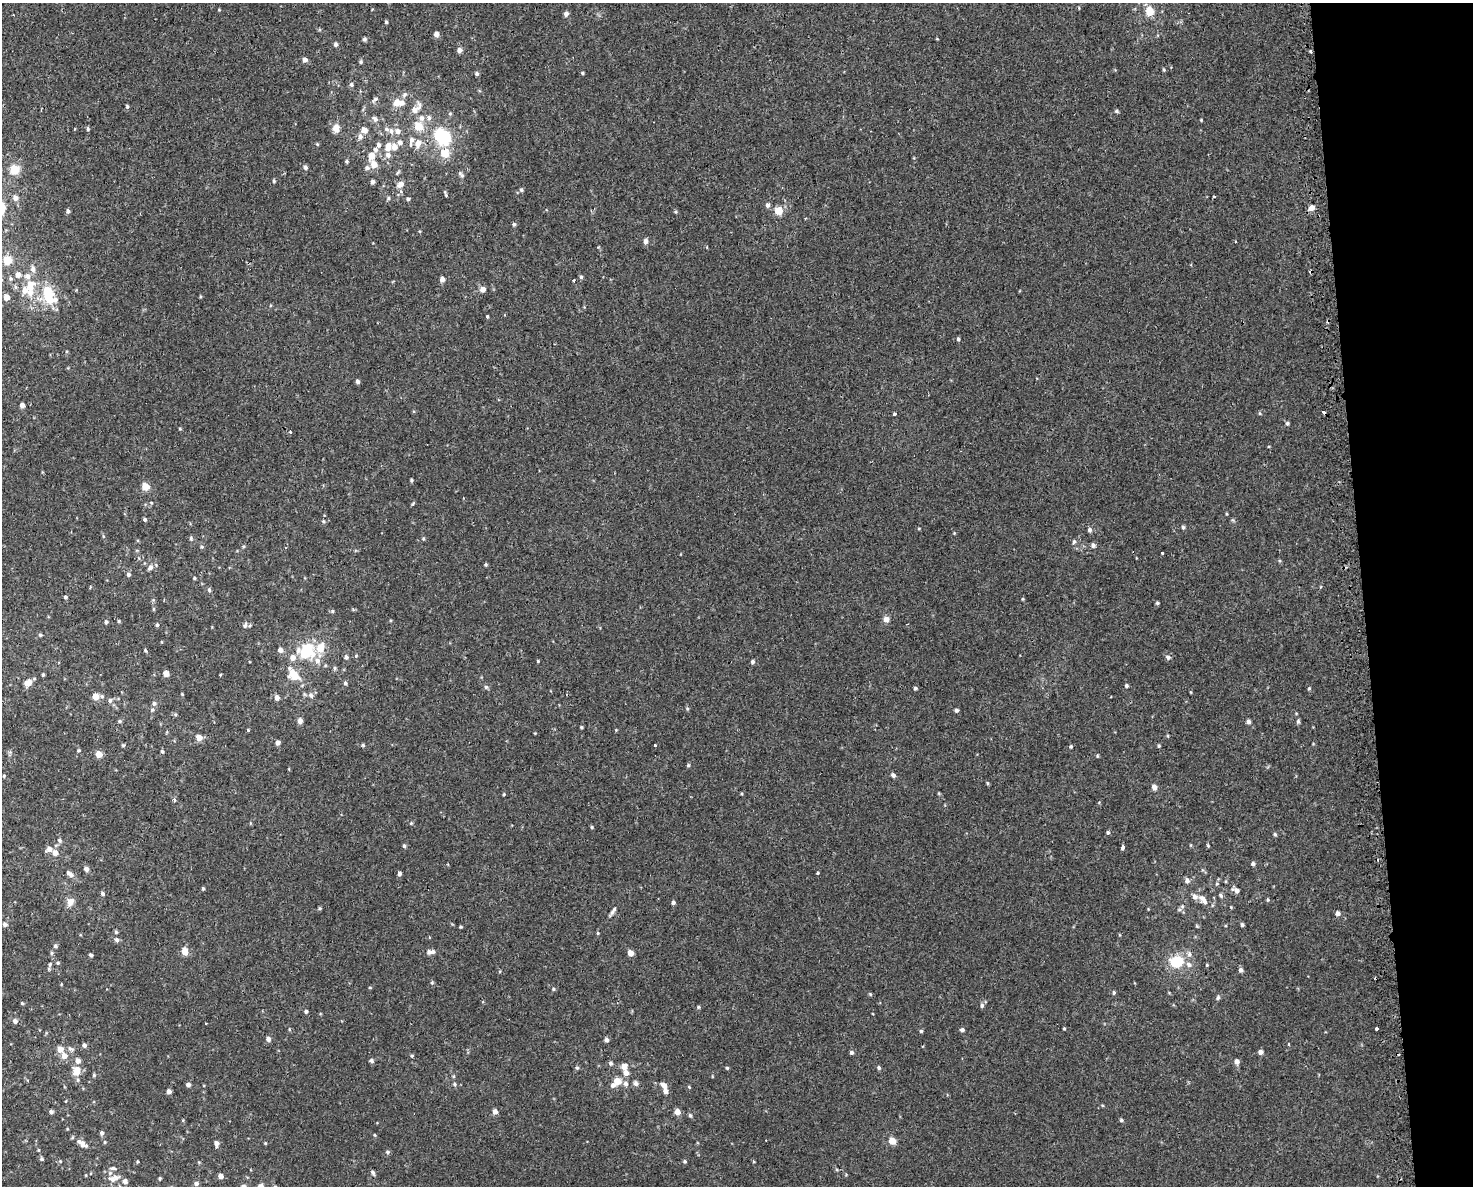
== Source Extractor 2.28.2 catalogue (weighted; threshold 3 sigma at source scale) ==
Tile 9 of 3 x 4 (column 3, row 3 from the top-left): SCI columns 3036-4506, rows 1223-2406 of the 4556 x 4811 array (HDU 1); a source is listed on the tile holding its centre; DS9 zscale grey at full resolution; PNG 1475 x 1188 px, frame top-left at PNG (2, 3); no overlay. Shown black and unused: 8% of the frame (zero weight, under 2 of 3 exposures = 3% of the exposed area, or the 3 px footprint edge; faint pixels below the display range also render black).
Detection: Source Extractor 2.28.2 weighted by HDU 2 'WHT'; one run over the whole footprint, this tile lists its part. Background 5.66e-04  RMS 0.0026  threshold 0.0117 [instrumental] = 3 sigma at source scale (4.5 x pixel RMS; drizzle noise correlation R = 1.50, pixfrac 1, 0.0396/0.0396 arcsec/px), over >= 5 px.
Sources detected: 304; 3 inside a brighter object's white glare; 6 cosmic-ray / hot-pixel residue — not listed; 21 inside a brighter listed object's ellipse — not listed separately; the other 274 listed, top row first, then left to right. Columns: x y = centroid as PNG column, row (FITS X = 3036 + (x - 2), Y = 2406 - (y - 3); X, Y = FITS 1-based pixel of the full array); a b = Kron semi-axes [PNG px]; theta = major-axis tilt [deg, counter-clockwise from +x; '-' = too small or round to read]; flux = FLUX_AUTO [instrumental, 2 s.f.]
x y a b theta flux
1149 11 6 6 - 5.8
566 14 5 4 - 1.1
386 22 4 4 - 0.32
436 34 5 5 - 1.2
364 39 5 5 - 0.56
336 44 6 5 - 0.58
459 50 5 5 - 1.2
1310 51 4 3 - 0.29
305 60 5 5 - 1.2
361 62 5 5 - 0.39
1164 70 5 3 - 0.29
582 73 4 4 - 0.31
477 74 5 4 - 0.49
351 84 6 6 - 0.5
405 95 9 6 51 0.73
375 99 9 5 42 0.75
397 103 8 7 - 2.7
127 106 5 4 - 0.35
414 109 10 9 - 1.6
1117 111 6 4 -3 0.38
450 114 5 4 - 0.36
422 118 8 7 - 1.2
429 118 8 6 88 0.89
375 119 9 7 -43 0.95
1201 120 3 3 - 0.21
418 126 6 6 - 6
336 128 9 7 78 2.1
88 129 5 4 - 0.35
387 129 7 5 -17 0.62
364 130 5 5 - 2.5
398 131 7 7 - 1.3
439 134 17 10 -83 11
360 136 8 6 90 1.1
411 140 13 7 74 1.3
400 142 6 6 - 1
418 143 9 7 68 2.1
317 144 5 3 - 0.24
388 146 9 7 76 2.2
375 150 7 6 - 0.88
445 153 9 8 - 4.1
371 156 6 5 - 3
347 161 5 4 - 0.34
374 164 7 6 - 2.5
305 167 5 5 - 0.67
367 168 7 7 - 0.75
14 169 5 5 - 9.3
461 174 11 5 -49 0.59
274 181 4 4 - 0.3
372 182 4 4 - 0.84
401 184 7 6 - 1.7
521 190 6 5 - 0.44
446 194 7 3 -69 0.35
1214 197 3 2 - 0.28
15 198 7 6 - 1.1
388 198 5 4 - 0.38
408 199 5 4 - 0.45
767 205 6 5 - 0.7
1311 208 5 5 - 2.3
68 211 4 4 - 0.56
779 211 6 6 - 4.4
514 224 5 4 - 0.42
646 241 7 5 79 0.85
7 260 5 5 - 8.7
33 269 9 7 -86 1.2
18 275 6 6 - 1.2
581 277 5 5 - 0.38
10 279 6 6 - 0.53
442 279 5 4 - 1.2
574 281 3 2 - 0.31
30 285 16 12 72 4.2
483 289 5 5 - 1.7
6 297 5 5 - 2.1
49 298 21 14 -18 6.8
487 316 3 3 - 1.8
958 339 5 4 - 0.39
357 381 4 4 - 0.64
22 405 5 4 - 1.1
894 414 3 3 - 1.7
1287 423 5 4 - 0.45
180 429 5 3 - 0.22
290 432 4 3 - 0.28
411 480 4 4 - 0.34
146 486 10 8 -39 2.3
145 519 4 4 - 0.47
323 521 5 4 - 0.3
1183 527 5 3 - 0.47
1090 529 6 5 - 0.63
103 536 5 3 - 0.28
191 538 6 4 -89 0.46
423 539 5 4 - 0.34
1074 542 6 4 67 0.42
1093 545 5 5 - 0.75
202 547 5 4 - 0.32
1162 553 3 3 - 0.41
1280 561 5 3 - 0.28
486 564 4 3 - 0.32
150 567 7 5 45 0.93
128 574 5 5 - 0.63
194 578 4 3 - 0.27
209 590 6 5 - 0.41
65 597 4 3 - 0.43
1157 603 4 4 - 0.35
353 609 6 4 -2 0.28
333 611 5 4 - 0.36
886 619 6 6 - 1.5
119 621 4 4 - 0.27
106 622 5 4 - 0.43
157 625 4 4 - 0.39
245 625 7 6 - 0.63
40 635 4 4 - 0.38
320 648 9 7 65 4.4
145 650 4 4 - 0.33
280 650 5 5 - 1.4
305 654 21 9 -12 6.7
356 656 5 5 - 0.28
346 657 5 5 - 0.71
1168 657 6 5 - 0.65
538 661 3 3 - 0.25
753 662 5 4 - 0.55
335 668 6 5 - 0.46
166 673 5 4 - 2.2
43 675 4 3 - 0.33
294 675 10 6 -51 7.2
28 683 7 5 28 2.8
345 683 5 4 - 0.44
1126 686 4 4 - 0.41
486 687 5 5 - 0.45
915 688 4 3 - 0.48
1309 688 4 4 - 0.29
182 694 4 3 - 0.22
311 695 8 7 - 0.87
96 696 6 5 - 3.2
277 698 6 5 - 1.3
110 701 7 5 88 0.61
154 703 6 5 - 0.69
687 708 5 4 - 0.3
956 710 4 4 - 0.56
175 714 5 5 - 0.34
120 721 5 4 - 0.36
300 721 5 5 - 1.1
1248 721 5 4 - 0.82
1298 721 6 5 - 0.41
581 727 4 3 - 0.3
248 730 4 3 - 0.22
616 730 4 4 - 0.22
535 733 3 3 - 0.18
199 737 6 5 - 2.1
278 743 5 4 - 0.85
123 745 5 4 - 0.3
363 745 4 4 - 0.33
655 745 3 3 - 1.6
1071 746 4 3 - 0.27
1159 746 4 4 - 0.29
79 750 4 3 - 0.3
162 751 5 4 - 0.4
99 754 5 5 - 3
1097 756 4 4 - 0.25
688 765 4 4 - 0.35
893 775 6 4 -42 0.66
4 776 4 4 - 0.27
1154 787 5 5 - 1.4
504 794 4 4 - 0.22
174 800 4 3 - 1.9
411 823 5 4 - 0.28
592 827 5 4 - 0.3
1108 833 5 5 - 0.37
1275 834 5 4 - 0.36
59 840 7 6 - 0.59
404 846 5 4 - 0.42
1123 848 4 3 - 2.5
55 853 7 6 - 1.5
1253 864 5 5 - 0.53
86 869 6 5 - 0.87
817 873 4 3 - 0.27
399 874 5 4 - 0.63
71 875 8 6 -64 0.82
1187 881 7 6 - 0.82
203 889 4 3 - 0.37
1236 890 9 5 -27 1.1
102 893 5 5 - 0.61
1221 895 6 4 -53 0.47
1203 900 15 8 -49 1.9
1267 900 5 3 - 0.31
70 902 9 8 - 1.8
673 903 5 4 - 0.56
1182 906 6 5 - 0.45
320 908 4 4 - 0.33
613 912 15 4 55 0.83
1338 913 5 4 - 0.98
5 924 6 5 - 0.65
1242 925 4 3 - 0.42
1197 926 4 4 - 0.27
460 927 4 3 - 0.25
116 932 5 5 - 0.37
117 940 6 5 - 0.6
55 946 6 5 - 0.48
185 951 5 5 - 3.4
429 952 7 6 - 0.9
630 953 5 5 - 2.1
91 955 4 3 - 0.59
1177 962 13 9 5 10
58 963 5 4 - 0.3
50 964 6 4 48 0.38
1241 970 5 5 - 0.73
432 983 5 4 - 0.36
61 984 5 3 - 0.2
370 988 4 3 - 0.19
553 989 5 4 - 0.33
1114 992 5 4 - 0.34
870 994 5 4 - 0.27
1218 998 6 4 69 0.44
22 1003 5 4 - 0.26
982 1005 6 5 - 0.58
698 1007 5 4 - 0.31
306 1011 4 4 - 0.45
15 1021 5 5 - 0.9
205 1023 3 2 - 0.27
1064 1028 3 3 - 0.26
289 1029 5 3 - 0.24
1376 1029 3 3 - 1.7
962 1030 5 4 - 0.54
921 1031 4 4 - 0.35
268 1039 5 5 - 0.87
606 1040 6 5 - 0.7
84 1045 5 4 - 0.73
60 1049 6 6 - 2.1
70 1049 8 5 -36 0.67
851 1052 5 4 - 0.59
1260 1052 5 5 - 0.95
64 1056 8 7 - 1.8
412 1056 5 4 - 0.32
371 1061 6 5 - 0.58
1237 1061 6 5 - 0.97
611 1063 6 5 - 0.56
624 1066 7 6 - 1.7
577 1068 5 4 - 0.38
727 1068 4 4 - 0.32
879 1068 5 4 - 0.47
76 1071 11 8 81 3.1
626 1073 6 6 - 1.5
94 1075 4 4 - 0.35
617 1081 6 6 - 3.8
636 1083 6 6 - 0.81
455 1084 5 4 - 0.42
626 1084 7 6 - 0.91
188 1085 4 4 - 0.9
613 1085 6 5 - 0.9
664 1085 8 6 -38 1.5
689 1087 5 3 - 0.26
169 1091 4 4 - 1
495 1111 5 5 - 1.2
51 1112 4 4 - 0.7
677 1112 5 5 - 2
690 1115 6 4 -71 0.43
1121 1120 5 4 - 0.38
102 1133 5 5 - 0.59
375 1135 5 3 - 0.23
892 1141 5 5 - 4.1
105 1142 4 4 - 0.26
216 1143 6 5 - 1.1
265 1143 4 3 - 0.22
82 1144 12 8 -33 1.5
38 1150 4 3 - 0.22
388 1152 6 4 0 0.46
42 1159 5 5 - 0.42
60 1161 4 3 - 0.21
685 1161 4 4 - 0.36
137 1162 4 3 - 0.24
113 1168 7 4 -1 0.52
373 1173 7 5 -54 0.53
221 1176 5 5 - 1.3
114 1178 17 9 19 2
160 1178 4 3 - 0.34
196 1183 5 4 - 0.81